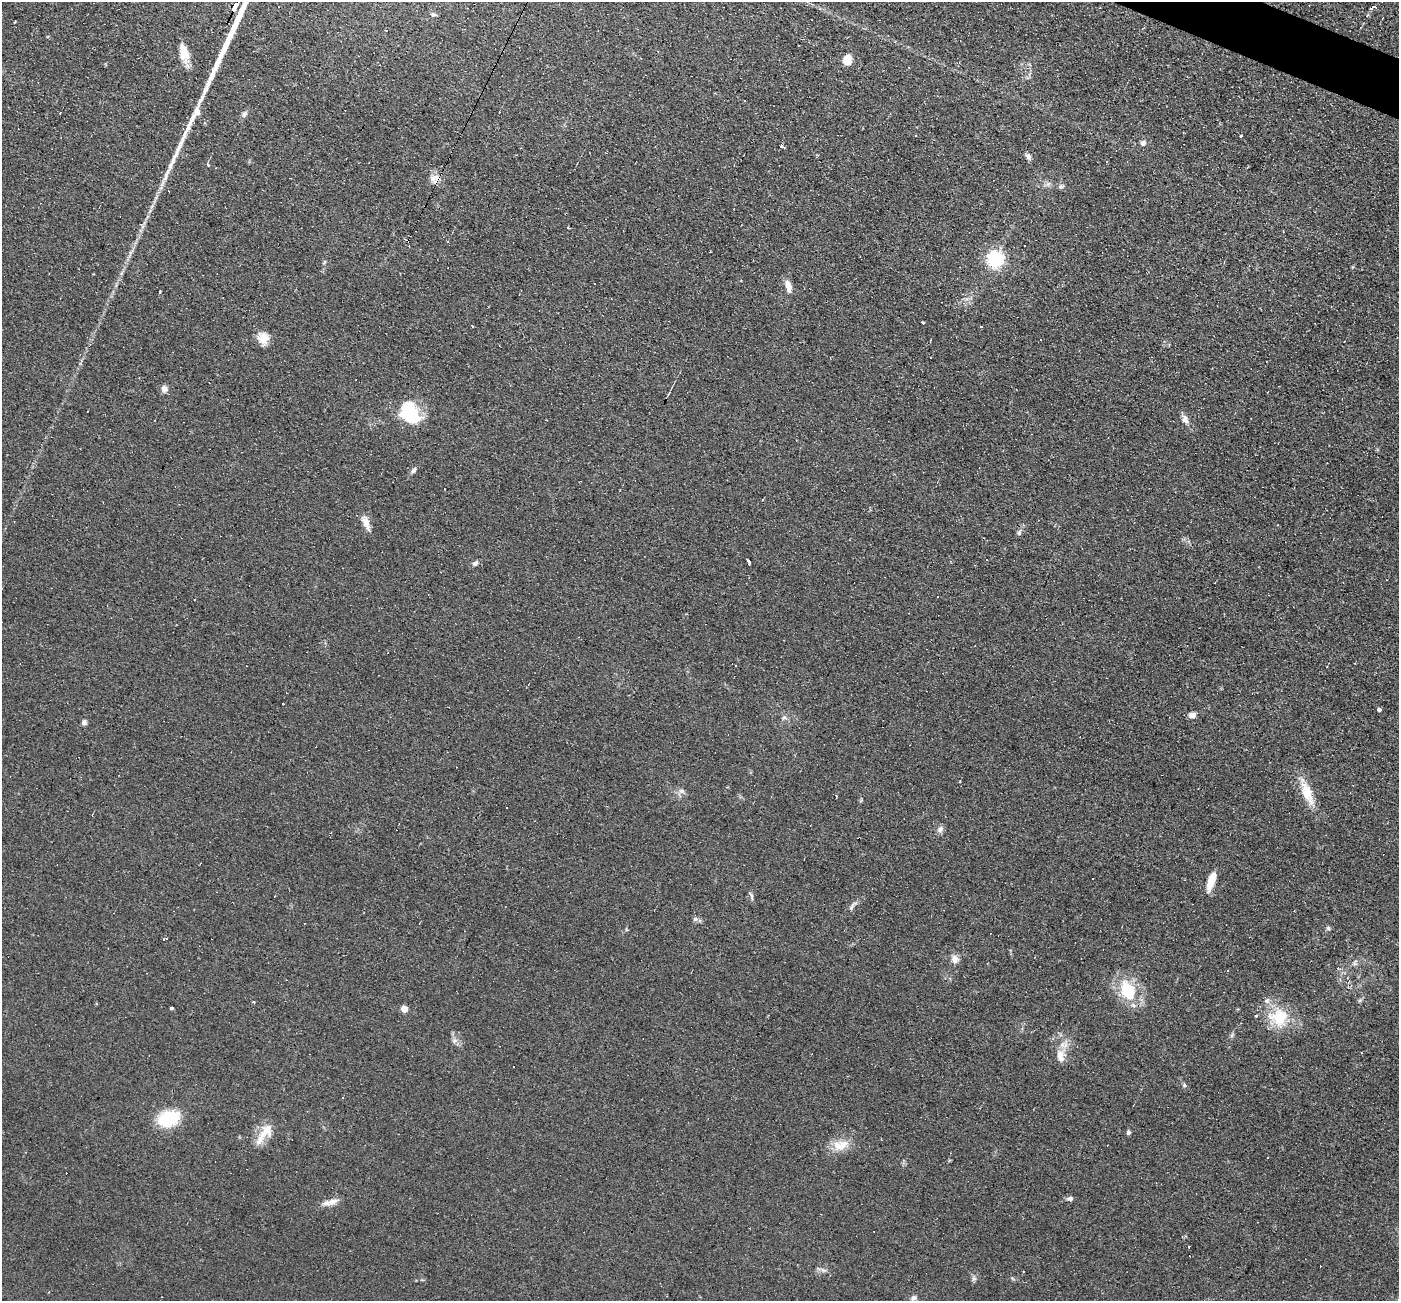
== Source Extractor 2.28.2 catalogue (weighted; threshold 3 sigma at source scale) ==
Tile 10 of 4 x 4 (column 2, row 3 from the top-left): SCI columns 1399-2795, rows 1570-2868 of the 5590 x 5602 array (HDU 1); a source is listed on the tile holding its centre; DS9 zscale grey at full resolution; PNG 1401 x 1303 px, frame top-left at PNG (2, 2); no overlay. Shown black and unused: <1% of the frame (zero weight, under 2 of 3 exposures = <1% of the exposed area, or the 3 px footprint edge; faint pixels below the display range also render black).
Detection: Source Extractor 2.28.2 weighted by HDU 2 'WHT'; one run over the whole footprint, this tile lists its part. Background 0.0814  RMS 0.0088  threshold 0.0394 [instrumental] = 3 sigma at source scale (4.5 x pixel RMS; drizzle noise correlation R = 1.50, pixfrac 1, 0.05/0.05 arcsec/px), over >= 5 px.
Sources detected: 92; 2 inside a brighter object's white glare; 18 cosmic-ray / hot-pixel residue — not listed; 3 inside a brighter listed object's ellipse — not listed separately; the other 69 listed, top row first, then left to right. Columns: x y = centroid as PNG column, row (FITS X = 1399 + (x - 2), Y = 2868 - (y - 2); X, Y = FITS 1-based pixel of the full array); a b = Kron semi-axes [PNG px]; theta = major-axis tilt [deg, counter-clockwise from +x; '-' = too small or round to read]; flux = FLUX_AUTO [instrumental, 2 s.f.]
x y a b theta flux
434 14 7 5 -21 1.8
184 54 21 12 -83 13
847 60 10 8 86 12
745 101 2 2 - 0.72
60 113 3 3 - 1.5
244 114 9 6 54 3
916 135 3 2 - 1.2
1240 136 3 3 - 2.4
1143 143 7 7 - 3.1
783 146 7 3 -26 2.4
817 155 4 3 - 0.89
1028 156 9 6 -59 2.7
207 165 3 3 - 3.5
434 177 16 9 36 7
1060 186 7 5 22 1.9
995 259 6 6 - 270
324 262 7 3 53 1
788 286 16 7 -77 7.1
923 323 3 2 - 1.2
981 326 3 2 - 1.5
264 338 14 12 58 10
164 389 9 8 - 4
669 393 5 3 - 0.97
413 415 23 17 -68 30
1185 419 13 8 -65 5
413 471 9 5 52 2.7
445 489 3 2 - 0.52
366 522 20 8 -68 7.6
1019 533 8 6 56 2
748 562 5 3 - 2.3
475 563 8 6 43 2.6
937 596 3 3 - 1.5
283 704 2 2 - 0.92
1379 710 4 4 - 2.4
1192 715 9 7 0 3.9
784 717 7 4 1 1.6
84 722 6 6 - 2.2
960 781 3 2 - 0.61
682 791 9 6 -1 3.2
1307 793 34 12 -68 20
940 829 10 7 52 3.3
1211 881 21 7 72 15
751 896 12 4 -74 2.4
852 906 18 4 59 2.9
695 919 8 6 11 2.4
1328 928 6 6 - 1.6
164 939 5 3 - 3
955 959 11 10 - 5.1
1354 963 9 4 85 1.8
1128 991 7 6 - 100
172 1008 3 3 - 7.6
404 1009 5 4 - 12
1256 1016 3 3 - 1.9
1279 1017 24 23 - 32
454 1041 7 6 - 2.5
1060 1056 19 11 -82 9.5
514 1067 3 3 - 4.7
1184 1085 5 5 - 1.4
343 1098 3 2 - 0.93
168 1119 19 13 18 47
1129 1132 5 4 - 2.3
261 1137 27 9 54 13
843 1144 16 12 2 11
1268 1158 3 3 - 1.8
1070 1199 8 5 -2 2.7
333 1202 15 8 26 5.8
823 1270 8 5 -24 2.4
974 1279 8 6 53 2.1
914 1298 8 6 29 2.6
Overlapping masked pixels (flux is a lower limit): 1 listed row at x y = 434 177